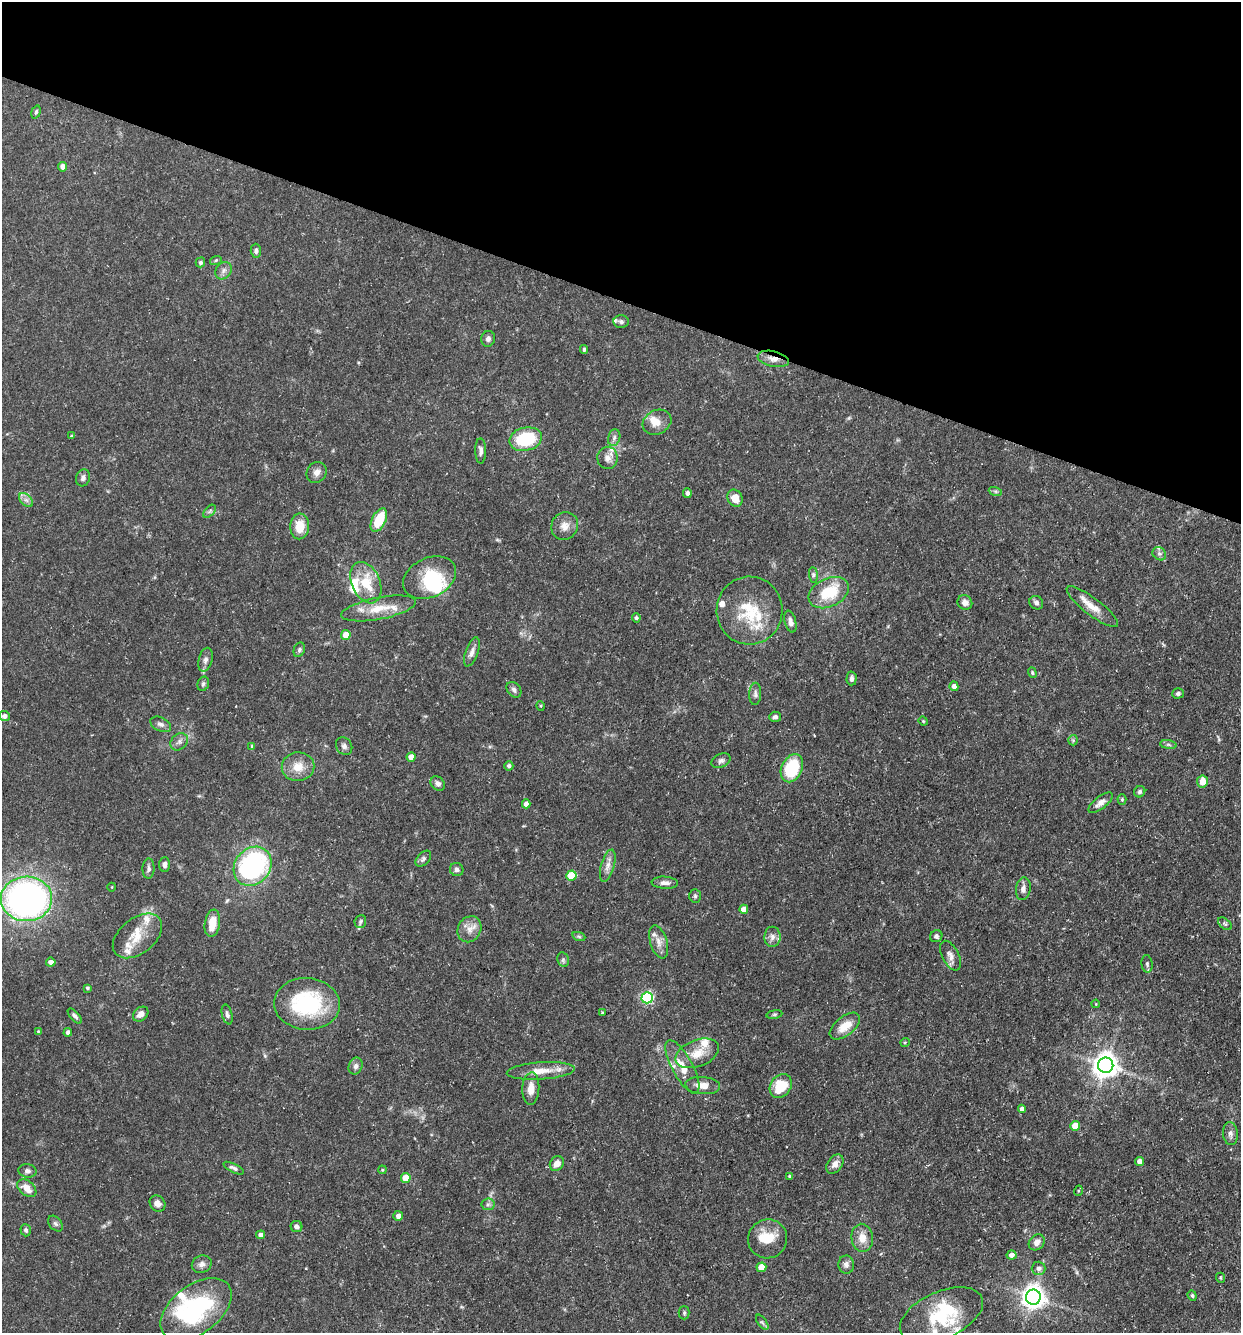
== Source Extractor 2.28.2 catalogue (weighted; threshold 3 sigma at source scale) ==
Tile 2 of 4 x 4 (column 2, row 1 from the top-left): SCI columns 1497-2735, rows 3995-5325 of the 5340 x 5325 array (HDU 1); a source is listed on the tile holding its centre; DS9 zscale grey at full resolution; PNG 1243 x 1335 px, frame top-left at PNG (2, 2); each listed source drawn as its Kron ellipse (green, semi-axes under 4 px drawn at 4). Shown black and unused: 22% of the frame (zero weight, under 3 of 5 exposures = <1% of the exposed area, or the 3 px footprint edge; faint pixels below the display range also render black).
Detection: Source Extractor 2.28.2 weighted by HDU 2 'WHT'; one run over the whole footprint, this tile lists its part. Background 0.0954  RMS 0.0044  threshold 0.0199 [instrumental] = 3 sigma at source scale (4.5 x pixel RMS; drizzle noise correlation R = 1.50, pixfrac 1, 0.05/0.05 arcsec/px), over >= 5 px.
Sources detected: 176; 4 inside a brighter object's white glare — neither listed nor drawn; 20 inside a brighter listed object's ellipse — not listed separately; the other 152 listed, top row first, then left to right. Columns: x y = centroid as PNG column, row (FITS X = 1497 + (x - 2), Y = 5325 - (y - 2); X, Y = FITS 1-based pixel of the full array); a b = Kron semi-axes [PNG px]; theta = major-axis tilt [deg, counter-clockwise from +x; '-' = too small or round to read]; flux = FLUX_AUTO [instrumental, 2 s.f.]
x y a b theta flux
36 112 7 4 74 0.81
63 167 5 4 - 2.8
256 251 7 5 -88 1.2
216 260 6 3 19 0.57
200 262 5 4 - 0.93
224 271 9 7 55 1.8
621 322 7 6 - 1.2
488 339 8 7 - 1.6
584 349 4 3 - 0.78
773 359 16 7 -13 3.4
657 422 15 12 26 4.8
71 436 3 3 - 0.38
614 438 8 6 74 1.5
526 439 17 11 13 23
481 451 12 5 -88 1.8
607 458 11 10 - 2.9
316 472 11 9 59 2.7
83 478 8 7 - 1.5
995 491 7 4 -18 0.75
687 493 5 4 - 1.5
735 498 9 7 -65 5.3
26 500 8 5 -44 1.6
209 511 8 4 47 0.92
379 520 12 7 63 13
300 526 13 9 87 7.9
565 526 14 13 - 4.1
1159 554 7 6 - 1.2
813 575 8 4 -83 1
430 578 28 19 25 19
366 583 22 14 -66 14
829 593 21 14 26 17
965 603 8 7 - 2.6
1036 603 7 6 - 1.5
1092 607 31 8 -37 6.7
379 608 38 11 11 11
750 610 34 33 - 23
636 618 5 4 - 0.66
790 622 11 5 -76 2.4
346 635 5 4 - 7
299 650 7 5 69 1
472 652 15 6 70 2.4
205 660 12 7 76 2
1032 673 5 4 - 0.65
851 678 7 5 89 1.3
203 684 7 5 74 0.95
954 686 4 4 - 2
514 690 9 6 -50 1.5
1178 693 6 5 - 0.92
755 694 11 6 87 1.5
541 706 5 3 - 0.42
4 716 5 5 - 1.9
775 717 6 5 - 1.1
923 721 4 4 - 0.48
161 724 11 6 -25 1.8
1073 740 5 5 - 0.7
179 742 9 7 45 2
1168 745 8 4 -8 0.89
252 746 4 3 - 0.46
344 746 9 7 -58 1.6
411 757 4 4 - 4.3
721 761 10 6 27 1.5
509 766 5 4 - 1.2
298 767 16 14 2 6.7
792 768 15 10 66 23
1202 781 6 5 - 5.7
438 784 8 6 -45 1.6
1140 792 6 5 - 0.99
1122 799 5 4 - 0.61
1100 803 14 6 39 2.8
526 804 4 4 - 2.6
423 859 9 6 46 1.3
165 864 7 5 88 1.6
253 866 21 17 50 78
608 866 16 6 74 3.1
148 869 10 6 88 1.4
457 869 7 6 - 1.4
571 876 5 5 - 14
665 883 13 6 -3 2.2
112 887 4 3 - 0.31
1023 889 11 7 81 2.4
695 896 7 5 -88 0.89
26 899 26 22 2 170
744 909 4 4 - 4.1
360 921 6 5 - 0.86
212 923 14 7 82 7.2
1225 924 8 5 -41 0.94
469 929 13 11 60 4.2
137 936 28 17 39 11
936 936 6 6 - 1.2
579 937 7 4 -20 0.75
772 937 10 8 89 2.2
659 942 17 8 -73 3.5
951 956 16 8 -63 2.9
563 960 7 5 -70 0.94
51 962 5 4 - 2
1147 964 9 5 -83 1.1
87 988 4 3 - 0.67
647 998 6 5 - 61
307 1004 33 26 -3 41
1096 1004 4 3 - 0.37
602 1013 3 3 - 0.46
141 1014 8 6 40 3.1
227 1014 10 5 -75 1.3
774 1014 8 4 8 0.77
75 1016 9 4 -48 1.2
845 1026 18 9 38 7.1
38 1031 4 3 - 0.4
68 1032 4 4 - 1.9
905 1042 5 3 - 0.43
697 1053 23 13 21 7.9
1106 1065 8 7 - 490
356 1066 8 6 67 1.8
682 1067 30 10 -61 8.5
541 1071 34 8 4 7.9
703 1086 17 8 -5 4.3
781 1086 13 10 55 13
531 1089 16 8 86 5.5
1022 1109 4 4 - 2.2
1075 1126 5 4 - 8.3
1230 1133 11 7 -85 2.1
1140 1161 4 4 - 2.7
557 1164 8 6 50 3.5
835 1164 11 7 56 2.8
234 1168 11 4 -26 1.3
382 1170 4 3 - 0.44
27 1171 9 7 -10 1.6
790 1176 3 3 - 0.86
406 1178 5 5 - 9.6
27 1188 11 7 -38 4.7
1078 1191 5 3 - 0.43
157 1204 9 7 -54 2.6
488 1204 6 6 - 1.1
398 1216 5 5 - 2.2
55 1224 9 6 -50 1.1
296 1227 6 5 - 1.5
26 1230 6 5 - 0.96
260 1235 4 4 - 1.8
862 1238 14 10 -84 5.3
768 1239 20 19 - 10
1037 1242 9 7 44 2.8
1011 1255 5 4 - 2.4
202 1264 10 8 21 2.2
846 1265 9 7 -84 2
761 1267 5 4 - 7.6
1039 1268 7 7 - 1.9
1221 1278 5 3 - 0.44
1192 1296 5 4 - 0.74
1033 1297 7 7 - 390
196 1309 40 24 37 50
684 1313 6 5 - 0.79
941 1315 44 23 24 26
762 1322 9 4 -54 0.92
Overlapping masked pixels (flux is a lower limit): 1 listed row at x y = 773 359